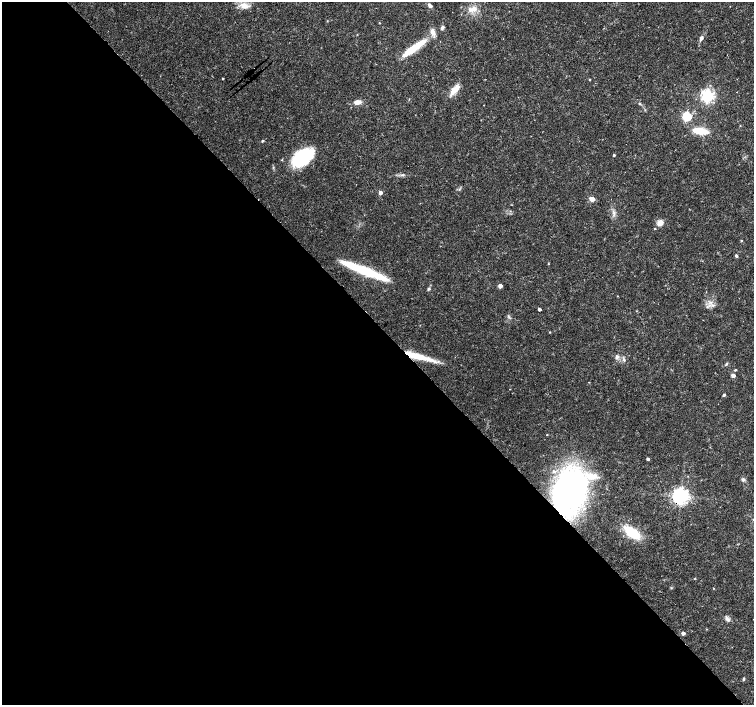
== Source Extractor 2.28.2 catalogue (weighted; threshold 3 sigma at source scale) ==
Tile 9 of 4 x 4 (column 1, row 3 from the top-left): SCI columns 10-1512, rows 1622-3027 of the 6023 x 5990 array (HDU 1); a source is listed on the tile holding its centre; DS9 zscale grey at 2 x 2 block average (1 PNG px = mean of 2 x 2 image px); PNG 756 x 707 px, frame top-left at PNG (2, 2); no overlay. Shown black and unused: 54% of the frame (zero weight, under 3 of 4 exposures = <1% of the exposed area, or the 3 px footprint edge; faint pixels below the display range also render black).
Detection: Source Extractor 2.28.2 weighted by HDU 2 'WHT'; one run over the whole footprint, this tile lists its part. Background 0.0191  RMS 0.0019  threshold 0.00846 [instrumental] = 3 sigma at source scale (4.5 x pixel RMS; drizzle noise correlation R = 1.50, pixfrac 1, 0.0396/0.0396 arcsec/px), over >= 5 px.
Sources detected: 52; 1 inside a brighter object's white glare — not listed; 3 inside a brighter listed object's ellipse — not listed separately; the other 48 listed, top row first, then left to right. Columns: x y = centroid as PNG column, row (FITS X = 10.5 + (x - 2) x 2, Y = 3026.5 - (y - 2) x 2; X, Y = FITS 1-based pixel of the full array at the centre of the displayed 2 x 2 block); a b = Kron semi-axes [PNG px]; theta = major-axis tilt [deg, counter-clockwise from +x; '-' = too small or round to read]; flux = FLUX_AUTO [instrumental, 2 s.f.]
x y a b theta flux
244 5 12 8 -19 3.4
429 5 5 4 - 1.1
473 9 15 6 6 3.4
442 27 5 3 - 1
432 32 9 6 -72 2.4
701 38 6 4 63 1.1
412 49 25 6 35 12
223 78 2 2 - 0.38
589 79 3 2 - 0.31
455 89 16 5 52 4.7
737 92 2 2 - 0.21
707 96 4 4 - 110
357 102 6 4 6 3.6
639 104 4 3 - 0.43
687 116 3 3 - 38
700 131 19 6 -9 8
262 141 3 3 - 0.46
614 155 2 2 - 0.63
302 156 20 13 36 33
402 175 8 2 4 0.79
380 193 3 3 - 3.4
592 199 3 3 - 6.5
660 223 5 4 - 3.5
654 229 3 2 - 0.27
741 241 3 3 - 0.38
736 256 4 3 - 0.59
363 270 48 8 -22 23
500 286 3 3 - 3.7
428 289 5 3 - 0.64
539 309 2 2 - 1.2
550 332 2 2 - 0.25
417 356 34 6 -15 13
617 356 6 5 - 1.2
726 364 5 3 - 0.51
735 370 3 3 - 0.4
733 375 3 3 - 2.8
724 395 3 2 - 1
648 459 2 2 - 1
553 471 4 3 - 0.72
591 476 20 7 -7 6.1
743 480 5 4 - 0.94
570 491 23 19 64 200
681 496 4 4 - 190
632 533 19 8 -35 15
713 588 2 2 - 0.21
726 618 5 4 - 1.1
683 633 3 2 - 1.8
744 679 4 3 - 0.59
Overlapping masked pixels (flux is a lower limit): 3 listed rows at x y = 417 356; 570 491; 681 496
Diffuse or blended objects may show on this block-average render without a row.